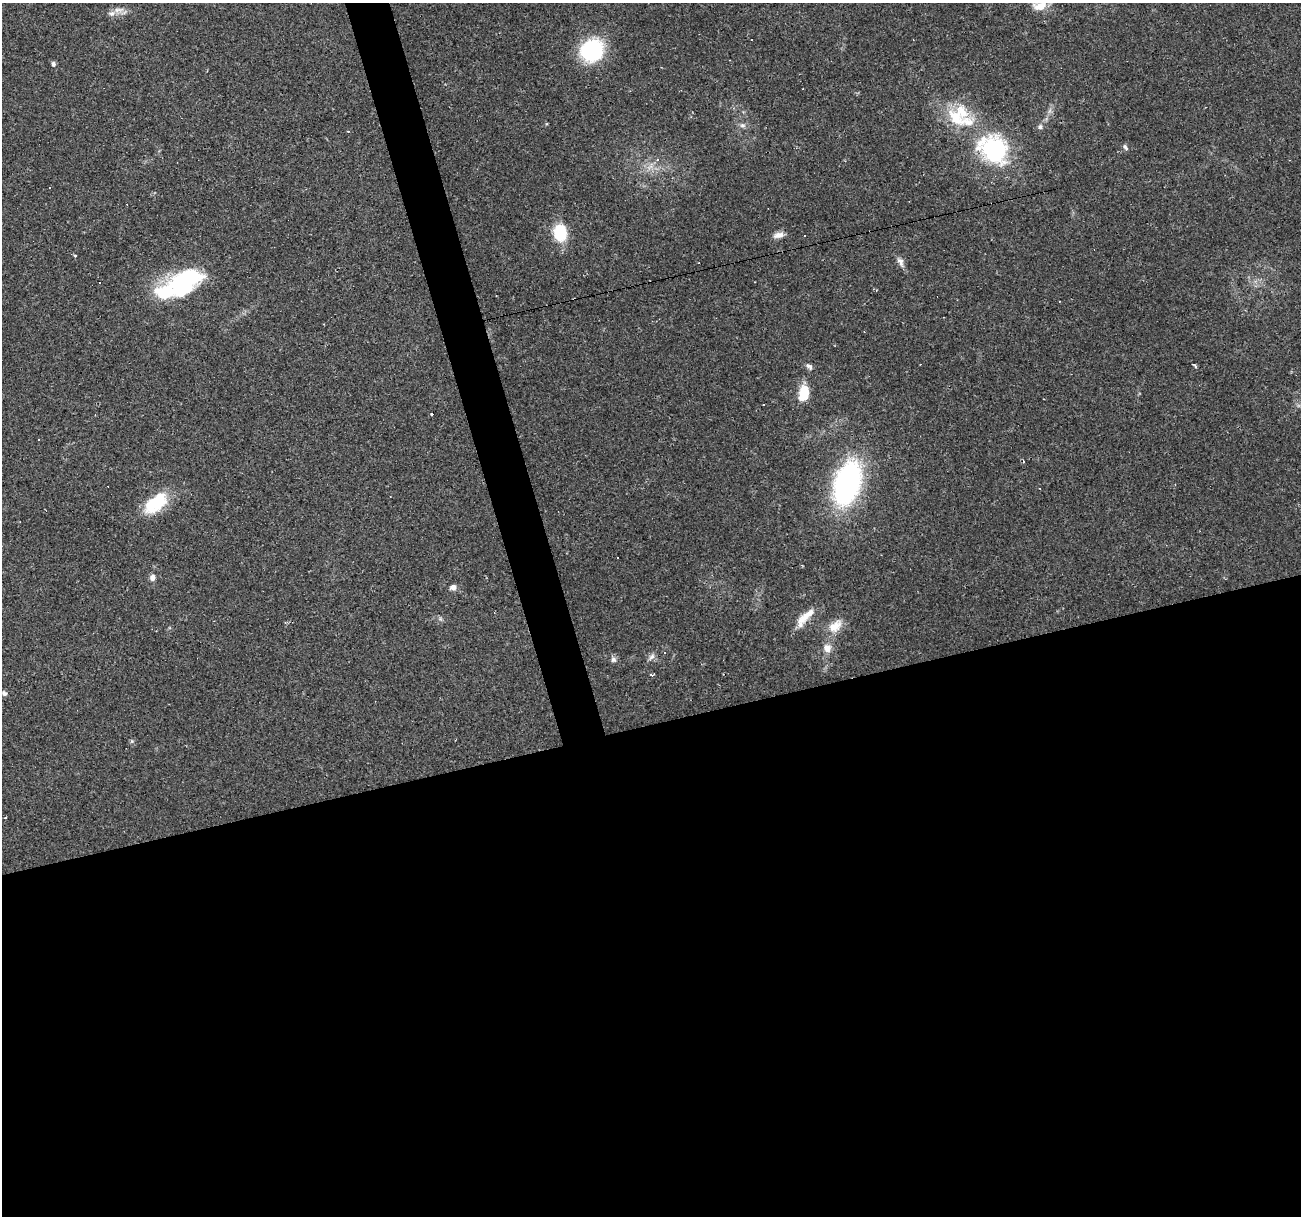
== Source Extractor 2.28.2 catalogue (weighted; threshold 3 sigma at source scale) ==
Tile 15 of 4 x 4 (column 3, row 4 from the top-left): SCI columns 2598-3896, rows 47-1260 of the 5194 x 4998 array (HDU 1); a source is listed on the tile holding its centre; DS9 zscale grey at full resolution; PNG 1303 x 1218 px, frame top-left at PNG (2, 3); no overlay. Shown black and unused: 43% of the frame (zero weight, under 2 of 3 exposures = <1% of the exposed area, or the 3 px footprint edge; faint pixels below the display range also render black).
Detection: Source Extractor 2.28.2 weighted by HDU 2 'WHT'; one run over the whole footprint, this tile lists its part. Background 0.0476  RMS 0.0041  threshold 0.0186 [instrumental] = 3 sigma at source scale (4.5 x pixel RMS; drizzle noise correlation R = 1.50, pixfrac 1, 0.0396/0.0396 arcsec/px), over >= 5 px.
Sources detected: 53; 1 inside a brighter object's white glare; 11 cosmic-ray / hot-pixel residue — not listed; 5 inside a brighter listed object's ellipse — not listed separately; the other 36 listed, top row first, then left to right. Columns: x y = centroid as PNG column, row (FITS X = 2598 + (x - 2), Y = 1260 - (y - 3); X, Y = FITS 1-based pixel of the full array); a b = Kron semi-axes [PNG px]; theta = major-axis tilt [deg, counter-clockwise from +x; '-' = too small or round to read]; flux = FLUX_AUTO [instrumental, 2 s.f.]
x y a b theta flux
1040 5 20 16 29 7
119 10 17 6 5 2.7
751 40 3 3 - 0.7
592 50 22 19 42 36
53 64 5 4 - 1.2
956 119 33 16 -48 15
742 125 8 6 0 1.3
1040 127 6 6 - 1.1
1125 147 8 6 -39 1.1
993 149 35 28 -42 49
658 159 4 4 - 1.1
560 233 22 16 -83 13
778 235 15 7 11 2.5
804 236 2 2 - 0.34
900 262 15 7 -63 2.1
99 283 3 2 - 0.37
164 293 53 23 10 27
809 366 10 6 -36 1.4
1195 366 5 4 - 0.66
804 393 16 9 82 12
763 404 3 3 - 6
431 414 3 2 - 0.77
847 483 38 22 71 94
156 503 31 17 40 17
152 577 7 6 - 2.1
453 587 7 6 - 2
803 618 20 11 34 5.7
835 626 22 14 43 6.3
827 648 12 10 -89 3.4
664 653 3 3 - 1.4
651 657 11 6 48 1.6
613 660 8 7 - 1.4
652 675 4 3 - 0.74
4 693 8 6 -46 1.1
132 741 6 4 71 0.58
5 818 3 2 - 0.5
Isophote crosses this tile's border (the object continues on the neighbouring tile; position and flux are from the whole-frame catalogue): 1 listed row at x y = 1040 5